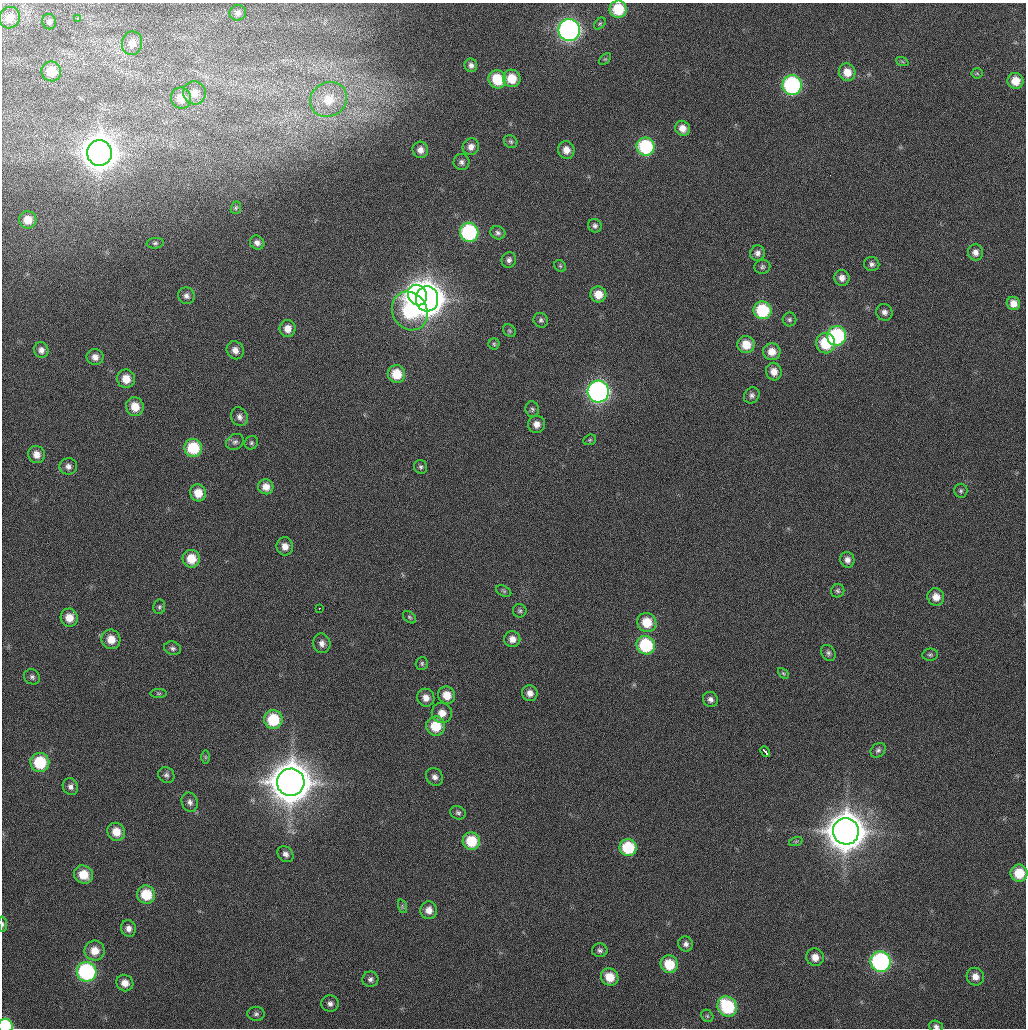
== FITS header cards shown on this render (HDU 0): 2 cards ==
NAXIS1  =                 1024 / Comment
NAXIS2  =                 1026 / Comment

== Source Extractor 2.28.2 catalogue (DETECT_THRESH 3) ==
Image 1024 x 1026 px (HDU 0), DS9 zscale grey, 1 PNG px = 1 image px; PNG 1028 x 1030 px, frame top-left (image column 1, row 1026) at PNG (2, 3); each listed source drawn as its Kron ellipse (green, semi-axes under 4 px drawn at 4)
Background 23.7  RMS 4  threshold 12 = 3 sigma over >= 5 px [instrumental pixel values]
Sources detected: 152; all 152 listed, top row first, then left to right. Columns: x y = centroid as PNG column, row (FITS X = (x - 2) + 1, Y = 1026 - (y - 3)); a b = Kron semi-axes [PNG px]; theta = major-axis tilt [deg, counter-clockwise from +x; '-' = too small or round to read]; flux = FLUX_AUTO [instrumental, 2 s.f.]
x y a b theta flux
618 9 8 8 - 1.0e+04
238 13 8 7 - 1.2e+03
10 18 11 10 - 3.3e+03
78 19 3 3 - 3.9e+03
49 22 8 7 - 7.8e+02
600 24 7 4 47 4.2e+02
569 30 11 10 - 1.1e+05
132 43 12 10 81 2.8e+03
605 59 7 4 43 3.9e+02
902 61 6 4 -21 3.7e+02
471 65 7 6 - 1.1e+03
51 71 10 9 - 6.0e+03
847 72 9 8 - 3.6e+03
977 73 5 5 - 3.4e+02
512 78 9 8 - 5.6e+03
497 79 9 8 - 9.0e+03
1015 81 8 8 - 4.1e+03
792 85 10 9 - 4.4e+04
194 93 11 11 - 2.9e+03
181 98 10 10 - 3.9e+03
328 99 19 17 32 8.4e+03
682 128 8 7 - 2.3e+03
511 142 7 6 - 5.5e+02
471 147 8 8 - 1.8e+03
646 147 9 9 - 2.1e+04
420 150 8 8 - 1.8e+03
566 150 9 8 - 2.5e+03
99 153 13 12 - 6.2e+05
461 162 8 8 - 1.0e+03
236 208 6 5 - 3.9e+02
28 220 9 8 - 3.8e+03
595 226 7 6 - 8.1e+02
469 232 9 9 - 3.2e+04
498 233 7 6 - 8.3e+02
155 243 8 5 7 6.1e+02
257 243 7 6 - 1.2e+03
975 252 8 7 - 1.5e+03
758 253 8 7 - 1.2e+03
509 260 8 7 - 1.1e+03
872 264 7 7 - 9.6e+02
560 266 6 5 - 4.0e+02
762 267 8 7 - 6.9e+02
842 278 8 7 - 1.8e+03
598 294 8 8 - 4.0e+03
417 295 10 9 - 1.4e+05
186 296 8 8 - 1.2e+03
427 299 12 11 - 5.3e+05
1013 303 7 6 - 2.1e+03
762 310 9 9 - 1.5e+04
410 311 20 17 -61 3.2e+04
884 312 8 8 - 1.2e+03
789 319 7 7 - 6.7e+02
541 320 7 6 - 7.3e+02
288 329 8 8 - 2.6e+03
509 331 7 5 -46 4.8e+02
837 336 10 9 - 3.2e+04
826 343 10 9 - 1.1e+04
494 344 5 5 - 4.5e+02
746 345 9 8 - 5.0e+03
41 350 8 7 - 1.4e+03
235 350 9 8 - 2.0e+03
772 352 9 8 - 3.1e+03
95 357 8 8 - 1.9e+03
774 372 9 8 - 2.5e+03
396 374 9 8 - 6.4e+03
126 379 9 9 - 4.1e+03
598 392 11 10 - 1.0e+05
752 395 8 7 - 1.0e+03
135 407 9 8 - 4.4e+03
532 409 8 6 -80 7.0e+02
239 417 9 8 - 1.3e+03
536 424 8 8 - 2.1e+03
590 440 7 5 21 4.3e+02
235 442 9 7 29 9.8e+02
251 443 7 6 - 5.9e+02
193 448 9 9 - 1.2e+04
36 454 9 8 - 2.5e+03
68 466 9 8 - 1.4e+03
421 467 7 6 - 6.6e+02
266 487 8 7 - 2.6e+03
961 491 7 6 - 6.3e+02
198 493 8 8 - 4.0e+03
285 546 9 8 - 2.3e+03
191 559 9 8 - 5.5e+03
847 560 8 7 - 1.5e+03
504 591 8 5 -27 5.4e+02
838 591 7 6 - 6.5e+02
936 597 9 8 - 2.7e+03
159 607 7 6 - 5.8e+02
319 608 2 2 - 1.2e+03
520 611 7 6 - 6.0e+02
410 617 7 5 -40 5.2e+02
69 618 9 8 - 3.7e+03
647 622 10 9 - 6.7e+03
111 639 10 9 - 3.9e+03
512 639 8 8 - 2.0e+03
322 643 10 8 -77 1.7e+03
646 645 9 9 - 1.8e+04
173 648 8 6 -18 8.3e+02
828 653 8 6 -57 8.3e+02
930 655 8 6 7 5.6e+02
422 663 6 6 - 5.7e+02
783 673 6 3 -45 3.5e+02
32 677 8 7 - 8.6e+02
159 693 8 4 0 4.6e+02
530 693 8 7 - 1.8e+03
447 695 9 8 - 4.0e+03
426 698 9 8 - 2.2e+03
710 699 8 7 - 1.2e+03
442 713 10 10 - 2.9e+03
273 720 9 9 - 1.3e+04
436 726 10 9 - 7.7e+03
878 750 8 6 41 8.1e+02
765 751 6 3 -47 9.2e+03
205 757 6 4 -90 3.9e+02
40 762 9 9 - 1.3e+04
166 775 8 7 - 9.2e+02
435 777 9 8 - 1.3e+03
291 782 14 13 - 1.0e+06
70 787 8 7 - 1.2e+03
190 802 10 8 -70 1.3e+03
458 813 8 6 -25 7.4e+02
846 831 13 13 - 8.1e+05
116 832 9 8 - 4.1e+03
471 841 9 8 - 9.5e+03
796 841 7 4 19 3.8e+02
628 847 8 8 - 1.3e+04
285 854 9 7 -47 1.1e+03
1019 873 8 8 - 7.0e+03
83 874 10 8 -33 5.5e+03
146 894 9 9 - 8.7e+03
402 906 7 4 -72 4.0e+02
429 910 9 8 - 2.3e+03
3 924 7 4 -86 5.0e+02
128 928 8 7 - 1.6e+03
686 944 8 7 - 1.2e+03
600 950 8 7 - 8.1e+02
95 951 10 10 - 3.9e+03
815 957 9 8 - 2.6e+03
881 962 10 10 - 5.4e+04
669 964 9 8 - 8.3e+03
87 972 10 9 - 4.1e+04
610 977 9 8 - 5.2e+03
975 977 9 8 - 2.3e+03
370 979 8 7 - 1.0e+03
125 983 9 8 - 2.4e+03
330 1004 9 8 - 1.2e+03
727 1006 11 9 -51 2.0e+04
256 1014 8 7 - 8.4e+02
707 1016 7 5 -46 5.1e+02
5 1026 7 7 - 1.5e+04
936 1026 7 5 -17 8.4e+02
At the frame edge (FLAGS 8, measured only in part): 5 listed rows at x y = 618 9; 1019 873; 3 924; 5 1026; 936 1026